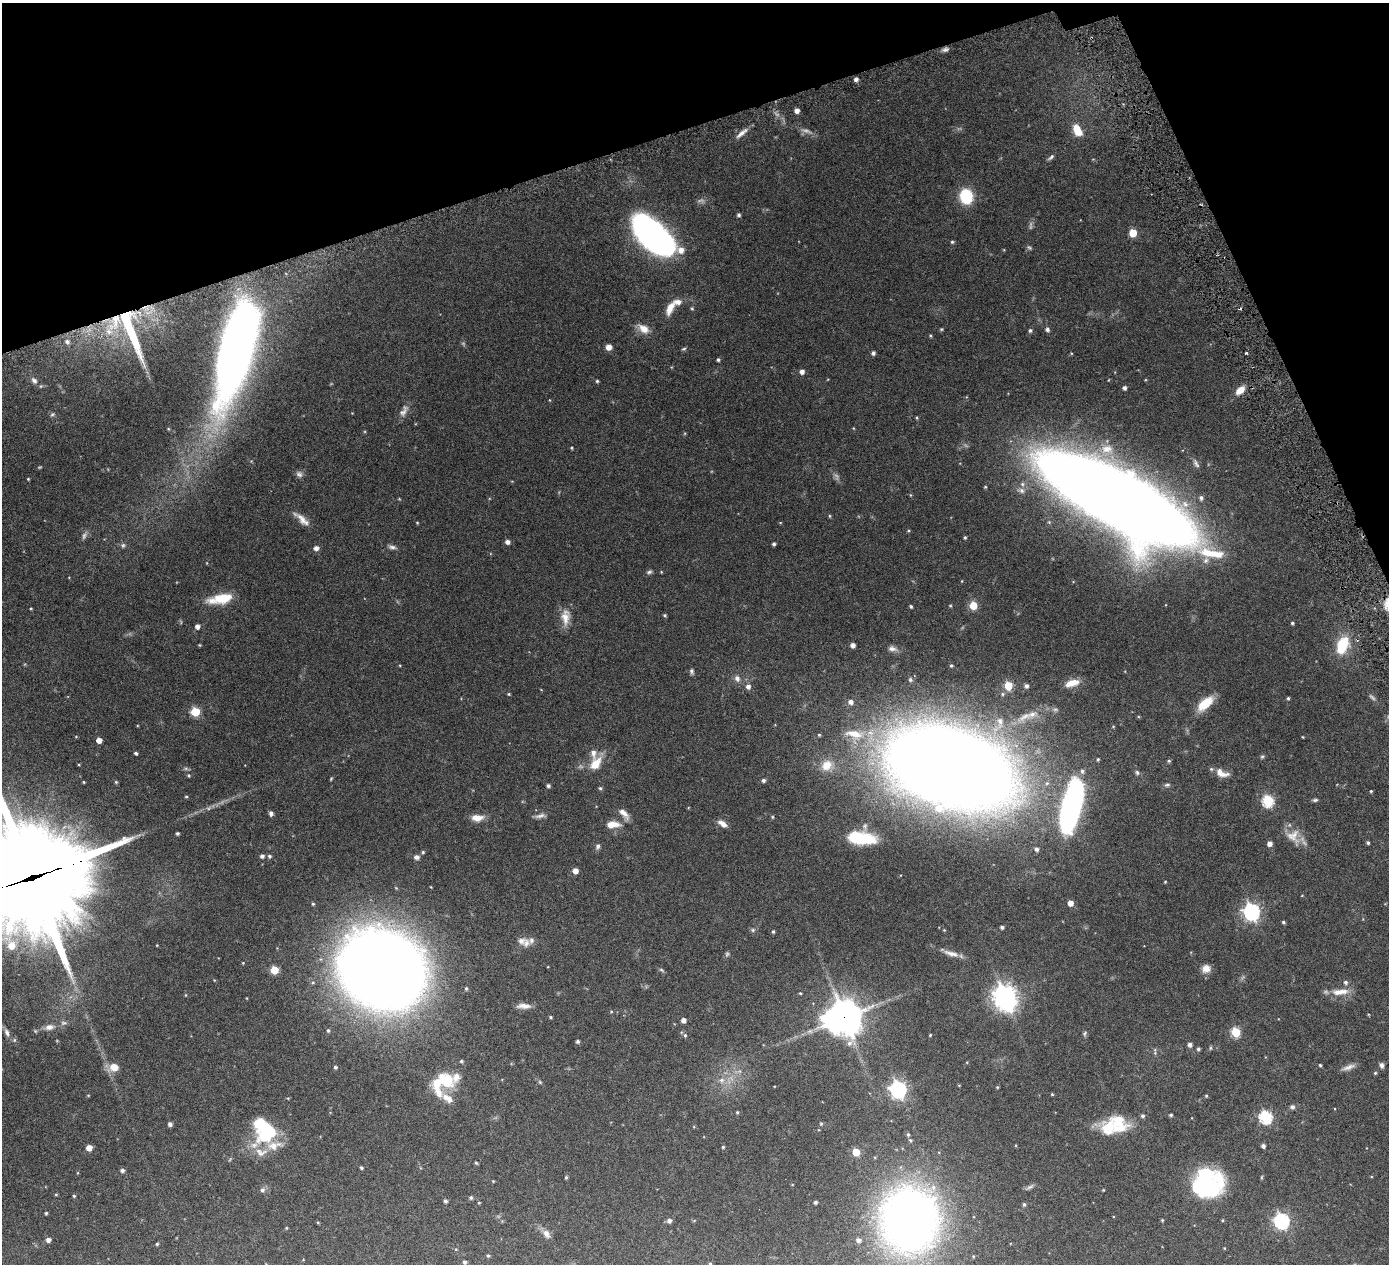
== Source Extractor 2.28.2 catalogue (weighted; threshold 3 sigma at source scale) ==
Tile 3 of 4 x 4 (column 3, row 1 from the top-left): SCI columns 2787-4173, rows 3976-5237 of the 5576 x 5554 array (HDU 1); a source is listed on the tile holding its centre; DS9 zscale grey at full resolution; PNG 1391 x 1266 px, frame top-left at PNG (2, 3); no overlay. Shown black and unused: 15% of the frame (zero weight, under 3 of 6 exposures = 1% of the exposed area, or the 3 px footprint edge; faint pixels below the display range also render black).
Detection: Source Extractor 2.28.2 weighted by HDU 2 'WHT'; one run over the whole footprint, this tile lists its part. Background 0.0801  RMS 0.0034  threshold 0.0139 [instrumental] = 3 sigma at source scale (4.09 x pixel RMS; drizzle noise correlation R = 1.36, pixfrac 0.8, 0.05/0.05 arcsec/px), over >= 5 px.
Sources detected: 289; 21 too faint to see at this stretch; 3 inside a brighter object's white glare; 2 cosmic-ray / hot-pixel residue — not listed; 17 inside a brighter listed object's ellipse — not listed separately; the other 246 listed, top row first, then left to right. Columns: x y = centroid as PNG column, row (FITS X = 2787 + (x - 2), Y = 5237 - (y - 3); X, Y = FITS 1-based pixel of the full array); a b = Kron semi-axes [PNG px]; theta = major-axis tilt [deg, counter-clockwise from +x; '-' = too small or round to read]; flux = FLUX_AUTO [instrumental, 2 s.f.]
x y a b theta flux
945 50 9 5 15 0.93
856 79 4 4 - 1
797 110 4 4 - 1.6
806 131 21 6 -19 1.7
1078 131 10 7 -28 4.6
741 133 20 6 40 2
1051 157 10 5 39 0.78
966 196 13 11 -81 14
739 215 4 4 - 0.68
1133 233 5 5 - 8.3
653 238 37 20 -37 140
952 242 4 4 - 0.47
1029 247 7 5 -28 0.54
670 308 17 8 64 3.8
692 308 6 5 - 0.4
115 322 28 15 63 12
643 329 17 10 -31 3.3
941 329 5 4 - 0.36
1047 329 6 5 - 0.85
1030 330 5 4 - 0.61
131 331 59 12 -71 23
930 336 4 4 - 0.35
67 342 6 6 - 0.82
608 347 5 5 - 2.4
236 349 99 28 75 260
683 349 7 5 17 0.48
873 353 5 5 - 0.85
1246 353 4 3 - 0.4
718 360 4 3 - 0.56
802 371 5 4 - 1.5
34 380 10 7 -53 1.3
597 381 3 3 - 0.43
1124 388 4 4 - 0.9
1240 390 12 7 42 3.5
549 400 5 3 - 0.21
404 411 18 8 62 1.9
352 413 3 3 - 0.18
52 414 8 5 38 0.62
917 417 4 4 - 0.35
853 428 4 3 - 0.23
572 448 4 3 - 0.36
1107 450 18 17 - 5.6
1196 463 13 6 -61 1.1
299 474 10 8 -36 1.2
28 479 3 3 - 0.28
985 487 4 3 - 0.34
1021 490 14 7 -10 1.7
910 495 5 4 - 0.31
1201 498 6 5 - 0.89
1117 499 112 33 -29 1300
829 516 5 3 - 0.31
302 519 25 8 -41 3.1
417 523 4 3 - 0.27
780 523 5 3 - 0.26
908 531 4 4 - 0.33
965 537 3 3 - 0.46
507 542 5 5 - 1.4
774 544 4 3 - 0.67
392 547 11 6 -14 1
316 548 5 5 - 1.5
207 563 5 3 - 0.23
649 572 8 6 28 0.71
962 581 4 3 - 0.19
221 599 29 11 10 9
973 605 5 5 - 11
911 606 4 3 - 0.51
950 606 4 3 - 0.33
31 608 3 3 - 0.27
665 615 4 3 - 0.44
565 617 23 11 88 4
1292 623 4 3 - 0.45
197 627 5 5 - 1.5
199 645 4 3 - 0.29
853 645 4 4 - 1.6
1342 645 26 16 67 11
892 649 13 7 -13 1.5
400 665 4 3 - 0.26
951 666 4 4 - 0.5
692 671 7 5 -78 0.75
737 678 9 8 - 1.5
910 680 7 6 - 0.69
1072 683 17 8 17 4.2
748 686 6 6 - 1.4
1008 686 5 5 - 13
1026 686 5 5 - 0.88
509 694 4 3 - 0.36
1002 694 5 5 - 0.46
1288 698 4 3 - 0.45
851 702 7 7 - 1.4
1205 703 22 10 42 7.1
195 712 5 5 - 15
1025 716 30 10 36 5
1138 716 5 3 - 0.29
1000 722 17 8 -87 2.6
819 735 5 5 - 0.41
1303 737 3 2 - 0.23
99 740 5 4 - 2.6
136 753 4 3 - 0.63
1262 757 7 5 55 0.52
1098 759 5 5 - 0.44
1169 761 5 4 - 0.51
596 764 26 12 56 5.6
827 765 18 16 10 6.2
950 768 73 41 -17 1500
1137 772 7 6 - 0.68
1222 773 17 8 -20 3.1
189 775 5 5 - 0.44
331 779 4 3 - 0.3
763 780 5 4 - 0.8
84 782 3 3 - 0.28
116 782 4 4 - 0.39
1167 785 9 5 8 0.71
548 786 4 4 - 0.75
600 788 5 5 - 0.52
1371 791 4 3 - 0.35
186 796 4 3 - 0.37
1315 800 7 4 2 0.62
1268 801 6 6 - 30
1072 806 51 17 76 93
271 814 6 5 - 0.92
624 814 18 8 -52 2.5
772 817 5 4 - 0.35
477 818 15 8 2 3.1
722 823 11 6 -33 2.1
613 824 18 9 2 3.8
177 833 3 3 - 0.59
1293 836 24 17 -47 5.1
861 838 25 12 -6 19
1368 843 4 4 - 0.55
1269 844 5 5 - 1.8
598 846 8 6 72 0.99
1036 849 6 5 - 0.96
423 852 5 4 - 0.5
262 856 4 4 - 1
269 856 5 5 - 0.59
416 857 6 6 - 1.2
575 871 5 5 - 2.7
32 877 52 35 17 7400
1165 882 3 2 - 0.27
1302 895 4 2 - 0.17
1070 903 5 4 - 2.9
313 904 5 4 - 0.43
1251 912 7 6 - 110
1283 922 4 3 - 0.47
1002 927 4 3 - 0.68
753 930 7 5 -14 0.62
773 931 4 4 - 0.49
526 943 13 9 74 1.7
951 953 21 7 -15 2.5
727 954 8 6 61 0.6
243 963 4 3 - 0.26
1206 969 11 10 - 2.4
274 970 5 5 - 10
382 970 61 52 -30 660
661 970 7 5 -39 0.54
214 980 5 3 - 0.22
1345 982 6 6 - 0.85
466 988 5 4 - 0.48
1340 992 26 9 4 4.1
800 993 4 3 - 0.32
186 995 5 3 - 0.24
1004 995 8 7 - 190
247 998 4 2 - 0.2
524 1006 17 6 -1 2.3
611 1012 4 4 - 0.29
550 1017 4 3 - 0.43
844 1017 13 13 - 580
683 1020 4 4 - 1.6
49 1027 15 8 9 2.2
328 1030 5 4 - 0.45
1236 1032 5 5 - 18
7 1033 13 6 -67 1.3
1085 1034 7 5 76 0.52
685 1035 5 4 - 0.52
930 1035 3 3 - 0.31
14 1040 5 5 - 0.52
578 1041 4 4 - 0.66
1189 1045 5 5 - 1.1
1210 1048 6 4 90 0.36
1198 1049 5 4 - 0.51
1155 1053 7 5 -82 0.59
461 1061 4 4 - 0.5
1320 1065 4 3 - 0.38
1382 1065 7 5 -69 1
113 1067 11 8 5 4.7
335 1067 4 4 - 0.6
1348 1067 18 6 19 1.7
739 1071 7 6 - 0.89
1375 1073 4 4 - 0.36
721 1080 10 8 1 2
445 1081 20 15 -36 10
540 1082 6 5 - 0.41
774 1086 3 2 - 0.19
997 1087 4 3 - 0.31
898 1090 7 6 - 110
1052 1094 4 3 - 0.28
88 1095 5 3 - 0.25
1206 1096 4 4 - 0.37
447 1098 47 9 -36 5.6
1292 1107 7 6 - 0.79
1335 1109 3 2 - 0.27
737 1112 4 3 - 0.36
1171 1115 4 3 - 0.5
1143 1116 5 5 - 0.66
1265 1117 6 6 - 43
170 1124 4 4 - 0.96
821 1124 6 4 69 0.37
1108 1128 21 20 - 10
266 1131 19 14 57 29
908 1134 5 4 - 0.51
910 1140 6 5 - 0.48
274 1145 48 14 2 6.9
1263 1146 4 4 - 1.1
723 1147 4 4 - 0.41
89 1148 5 5 - 2.8
856 1152 5 5 - 8.2
476 1163 4 3 - 0.42
361 1168 4 4 - 0.54
122 1170 5 4 - 0.81
566 1177 5 4 - 0.43
493 1181 4 4 - 0.26
1208 1184 27 26 - 42
1029 1187 14 5 29 0.88
262 1190 6 6 - 1
56 1194 5 3 - 0.28
74 1196 4 4 - 0.41
471 1198 5 5 - 0.62
445 1201 5 4 - 0.65
815 1202 3 3 - 0.61
479 1203 4 4 - 0.27
1024 1204 5 4 - 0.56
46 1213 3 3 - 0.42
909 1220 67 60 89 180
1162 1220 4 4 - 0.33
669 1221 5 5 - 1.2
1281 1221 7 6 - 80
318 1222 4 3 - 0.29
286 1228 4 4 - 0.3
546 1234 12 8 -51 1.9
48 1240 5 4 - 1.3
157 1244 3 3 - 0.42
1224 1248 3 3 - 0.23
456 1249 5 4 - 0.3
488 1256 4 4 - 0.46
464 1262 4 4 - 0.73
710 1263 5 4 - 0.35
Overlapping masked pixels (flux is a lower limit): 5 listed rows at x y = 115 322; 131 331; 1117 499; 32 877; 844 1017
Isophote crosses this tile's border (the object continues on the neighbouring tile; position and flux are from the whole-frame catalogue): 2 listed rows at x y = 32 877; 909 1220